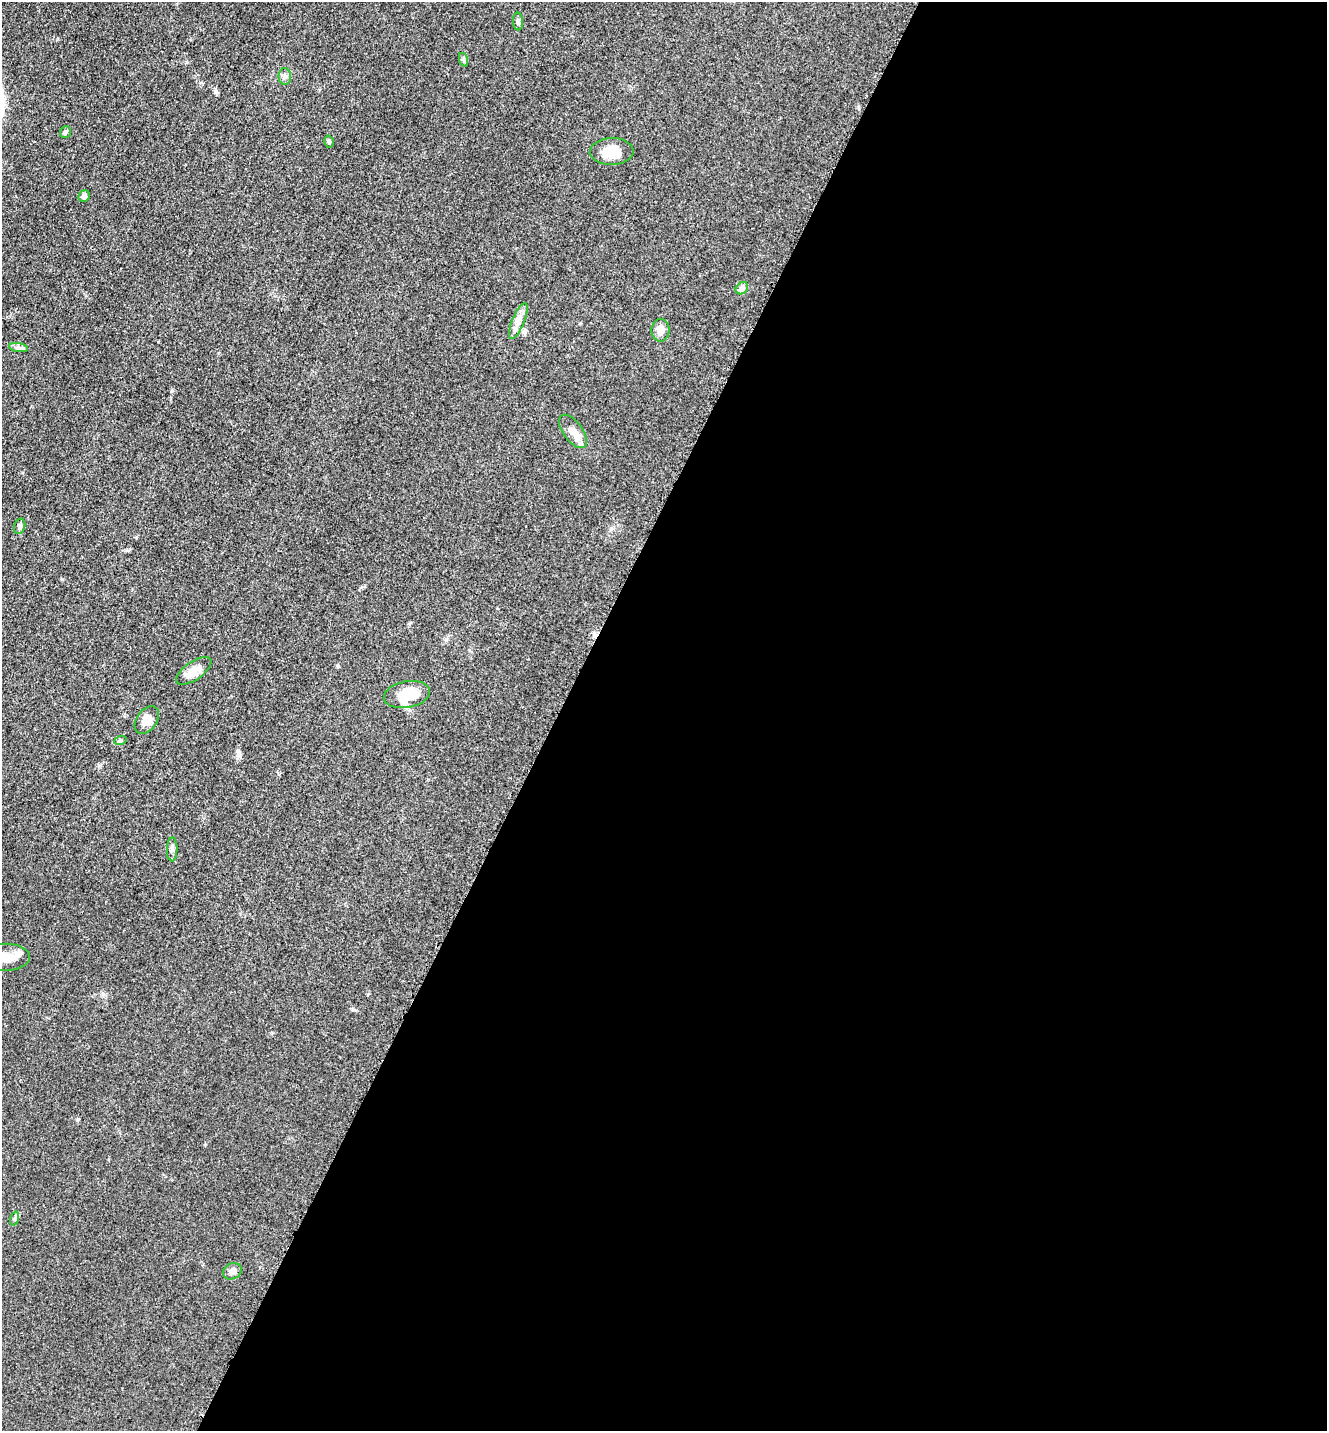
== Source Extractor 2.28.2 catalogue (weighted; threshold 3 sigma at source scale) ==
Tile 12 of 4 x 4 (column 4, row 3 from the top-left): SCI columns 4273-5597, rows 1468-2896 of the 5805 x 5772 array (HDU 1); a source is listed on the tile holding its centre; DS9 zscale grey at full resolution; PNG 1329 x 1433 px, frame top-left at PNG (2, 2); each listed source drawn as its Kron ellipse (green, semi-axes under 4 px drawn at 4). Shown black and unused: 58% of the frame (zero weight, under 3 of 5 exposures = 3% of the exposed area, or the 3 px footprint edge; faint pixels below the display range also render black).
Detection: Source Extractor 2.28.2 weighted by HDU 2 'WHT'; one run over the whole footprint, this tile lists its part. Background 0.0639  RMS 0.0059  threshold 0.0265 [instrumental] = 3 sigma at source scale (4.5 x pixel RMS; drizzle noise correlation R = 1.50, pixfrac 1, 0.05/0.05 arcsec/px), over >= 5 px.
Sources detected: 22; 1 inside a brighter object's white glare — neither listed nor drawn; the other 21 listed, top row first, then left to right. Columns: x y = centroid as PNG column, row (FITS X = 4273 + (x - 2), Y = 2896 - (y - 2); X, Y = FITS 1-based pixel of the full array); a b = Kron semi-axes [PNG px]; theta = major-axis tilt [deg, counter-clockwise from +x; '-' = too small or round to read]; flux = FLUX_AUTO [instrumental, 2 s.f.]
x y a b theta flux
518 21 9 5 -89 1.4
464 60 7 4 -72 1.1
285 76 8 6 90 1.8
65 132 6 5 - 0.97
329 142 6 4 -76 0.96
612 152 22 13 2 10
84 196 6 5 - 1.5
742 288 7 5 44 1.5
518 321 19 6 68 4.1
661 330 11 9 -89 5
18 348 9 4 -9 1.6
573 431 19 9 -54 6.2
20 526 8 5 74 1.3
194 671 20 9 35 6.6
407 694 23 13 11 14
147 720 15 10 55 6.5
120 741 6 4 19 0.87
172 849 12 5 89 1.6
6 957 24 13 0 11
14 1218 7 4 71 1
232 1271 10 8 28 2.9
Isophote crosses this tile's border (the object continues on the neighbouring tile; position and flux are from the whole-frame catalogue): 1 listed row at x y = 6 957
Unlisted compact peaks at least as high as the median listed source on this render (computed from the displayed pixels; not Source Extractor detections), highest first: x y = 353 1010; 215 92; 136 537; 62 579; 172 391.